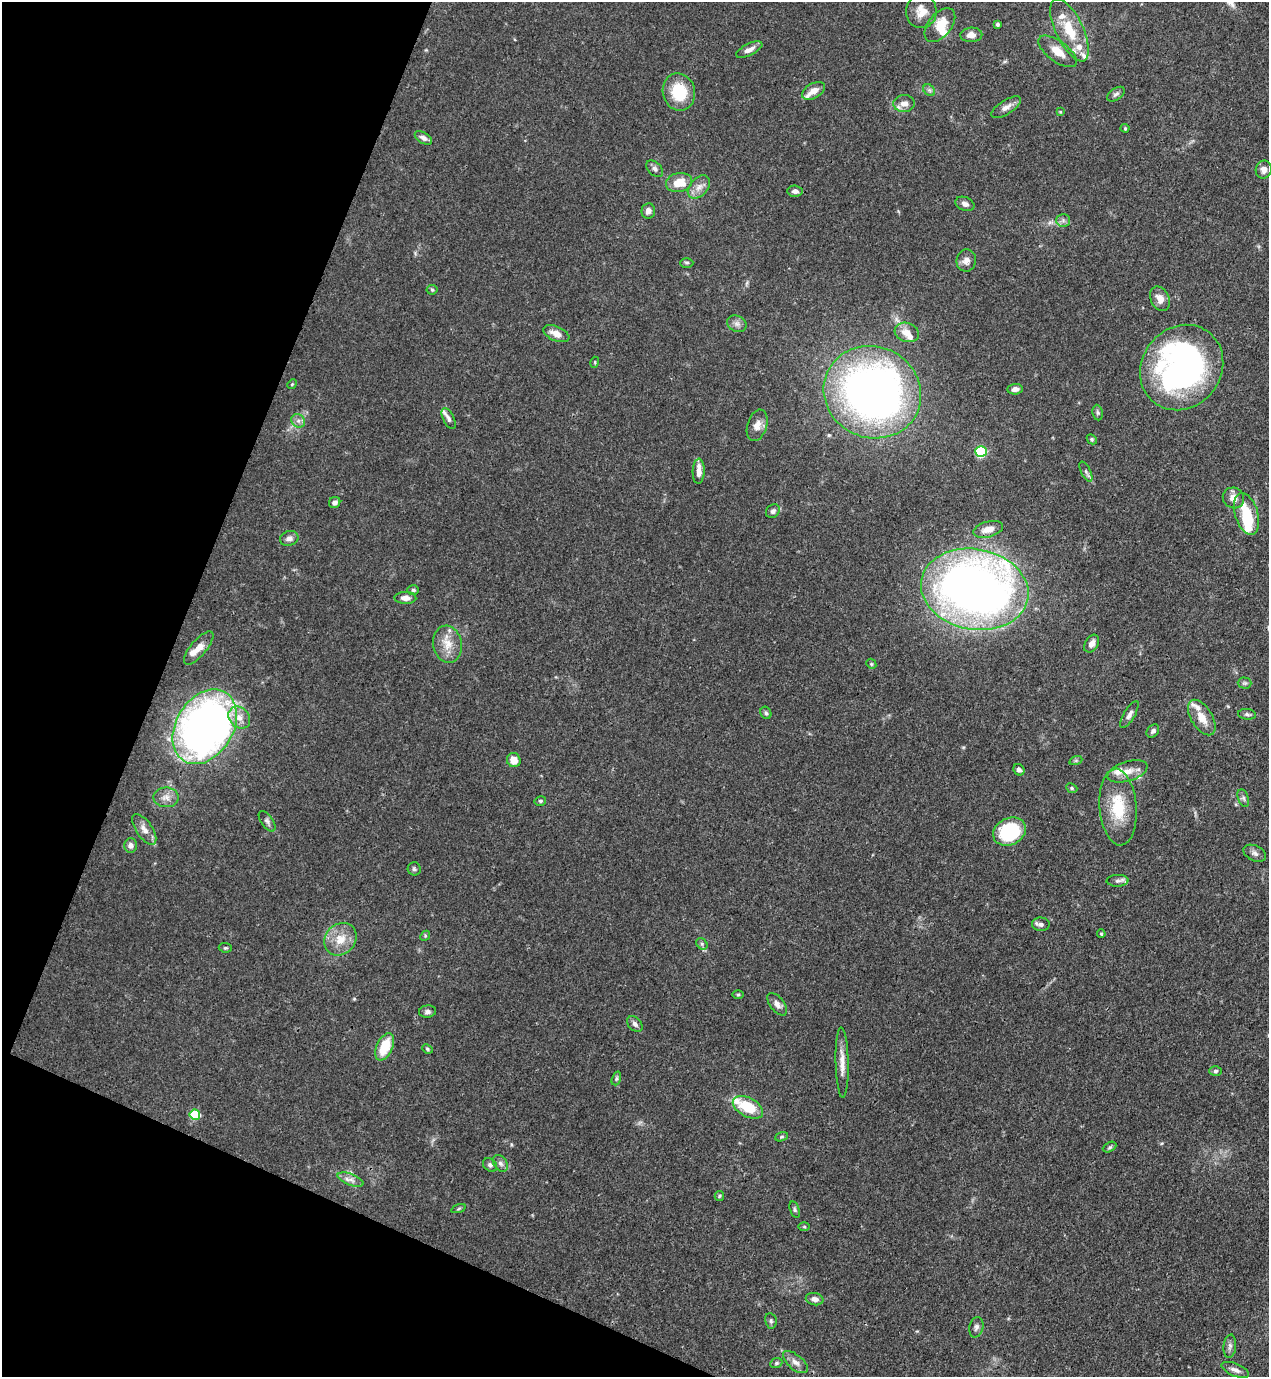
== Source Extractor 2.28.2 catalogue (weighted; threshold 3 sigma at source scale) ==
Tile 9 of 4 x 4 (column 1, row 3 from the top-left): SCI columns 223-1489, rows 1419-2793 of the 5649 x 5585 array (HDU 1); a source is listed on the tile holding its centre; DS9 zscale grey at full resolution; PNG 1271 x 1379 px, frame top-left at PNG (2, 2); each listed source drawn as its Kron ellipse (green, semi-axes under 4 px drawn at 4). Shown black and unused: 20% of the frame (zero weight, under 3 of 4 exposures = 7% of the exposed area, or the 3 px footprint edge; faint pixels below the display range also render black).
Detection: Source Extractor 2.28.2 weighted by HDU 2 'WHT'; one run over the whole footprint, this tile lists its part. Background 0.077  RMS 0.0036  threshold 0.0161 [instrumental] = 3 sigma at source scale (4.5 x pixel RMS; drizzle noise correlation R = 1.50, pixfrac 1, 0.05/0.05 arcsec/px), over >= 5 px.
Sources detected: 127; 2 inside a brighter object's white glare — neither listed nor drawn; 11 inside a brighter listed object's ellipse — not listed separately; the other 114 listed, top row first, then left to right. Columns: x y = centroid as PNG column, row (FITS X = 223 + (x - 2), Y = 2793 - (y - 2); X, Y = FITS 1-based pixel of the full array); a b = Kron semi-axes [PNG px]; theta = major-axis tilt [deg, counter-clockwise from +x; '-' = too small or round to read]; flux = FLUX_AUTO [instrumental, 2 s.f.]
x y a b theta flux
921 11 17 15 85 5
997 24 4 4 - 0.71
940 25 20 11 51 7.1
1069 30 34 13 -64 12
971 35 11 7 4 2.8
749 50 14 5 26 2.1
1058 51 23 10 -36 5.7
929 90 7 5 -45 0.79
813 91 12 7 30 3.3
679 92 19 16 -77 14
1116 94 10 5 35 1.1
904 104 10 8 5 2.8
1006 107 17 7 32 2.4
1060 112 4 4 - 0.34
1125 128 4 4 - 0.38
423 138 9 5 -30 1.4
655 169 10 6 -45 1.2
1264 170 9 8 - 2
679 182 13 9 13 6.5
699 187 13 9 47 2.8
795 191 7 5 -5 1.5
965 204 10 6 -23 1.6
648 211 7 6 - 1.9
1063 220 7 6 - 1.1
966 260 11 10 - 2.4
687 263 6 5 - 0.64
432 290 5 5 - 0.55
1160 299 13 9 -63 3.3
737 324 10 8 -25 1.6
907 332 12 9 -17 3.9
556 334 14 7 -23 3.3
595 362 5 3 - 0.39
1182 368 44 39 52 120
292 384 5 4 - 0.41
1015 389 7 5 6 1.7
872 392 49 45 -25 220
1098 413 8 5 -83 0.73
449 418 11 5 -63 1.2
298 421 7 6 - 1.3
757 425 16 9 72 3
1092 439 5 4 - 0.51
981 451 5 5 - 36
699 471 12 6 88 3.1
1086 472 11 4 -64 0.97
1233 498 11 10 - 2.9
335 502 6 5 - 1.5
773 511 7 6 - 1.1
1247 514 22 11 -74 12
988 529 15 7 15 3.5
289 538 9 7 19 1.5
975 589 54 40 -11 310
413 590 6 5 - 0.55
405 598 11 6 -1 2.3
448 644 19 14 -77 5.8
1092 644 10 6 56 2
199 648 21 8 50 4
871 664 5 4 - 0.53
1245 683 7 5 -1 0.68
766 713 6 5 - 0.71
1247 714 9 5 -7 0.86
1129 715 15 5 60 1.7
1202 717 20 10 -58 5.3
239 718 12 9 -47 3.4
205 727 40 28 58 240
1153 731 7 5 50 0.89
514 760 7 6 - 3.6
1076 760 7 4 19 0.56
1019 770 6 5 - 1.3
1128 771 20 10 17 4.6
1072 788 6 4 -23 0.53
166 797 12 10 -2 2.7
1243 798 9 5 -69 0.95
540 801 6 4 13 0.58
1118 807 38 18 -86 15
267 821 12 6 -55 1.1
144 829 18 8 -56 3
1009 832 17 13 26 26
130 845 7 6 - 1.8
1255 853 12 7 -25 1.6
414 869 6 6 - 0.75
1117 881 11 6 3 1.1
1041 924 9 6 -4 1.3
1101 934 4 3 - 0.45
425 936 5 4 - 0.46
340 939 17 15 46 6.6
702 944 6 5 - 0.77
225 948 6 4 -5 0.5
738 994 5 3 - 0.46
777 1004 13 7 -52 1.9
427 1012 8 6 8 1.1
635 1024 9 6 -43 1.3
385 1047 14 8 65 10
427 1049 5 4 - 0.51
842 1063 35 6 -89 4.2
1216 1071 6 5 - 0.82
616 1078 7 4 71 0.6
748 1107 16 9 -28 13
195 1115 5 5 - 19
782 1137 7 4 19 0.55
1110 1147 7 4 28 0.62
500 1163 9 6 -56 1.3
490 1165 8 6 -43 0.93
351 1179 14 5 -20 1.9
719 1196 5 4 - 0.52
459 1209 7 3 19 0.48
795 1209 9 4 -73 0.75
804 1227 6 4 0 0.44
815 1299 9 6 -12 1.9
771 1321 7 6 - 0.78
976 1327 10 7 76 1.3
1230 1346 12 6 83 1.3
795 1362 15 7 -39 2.2
776 1363 6 4 22 0.6
1235 1370 14 6 -23 1.8